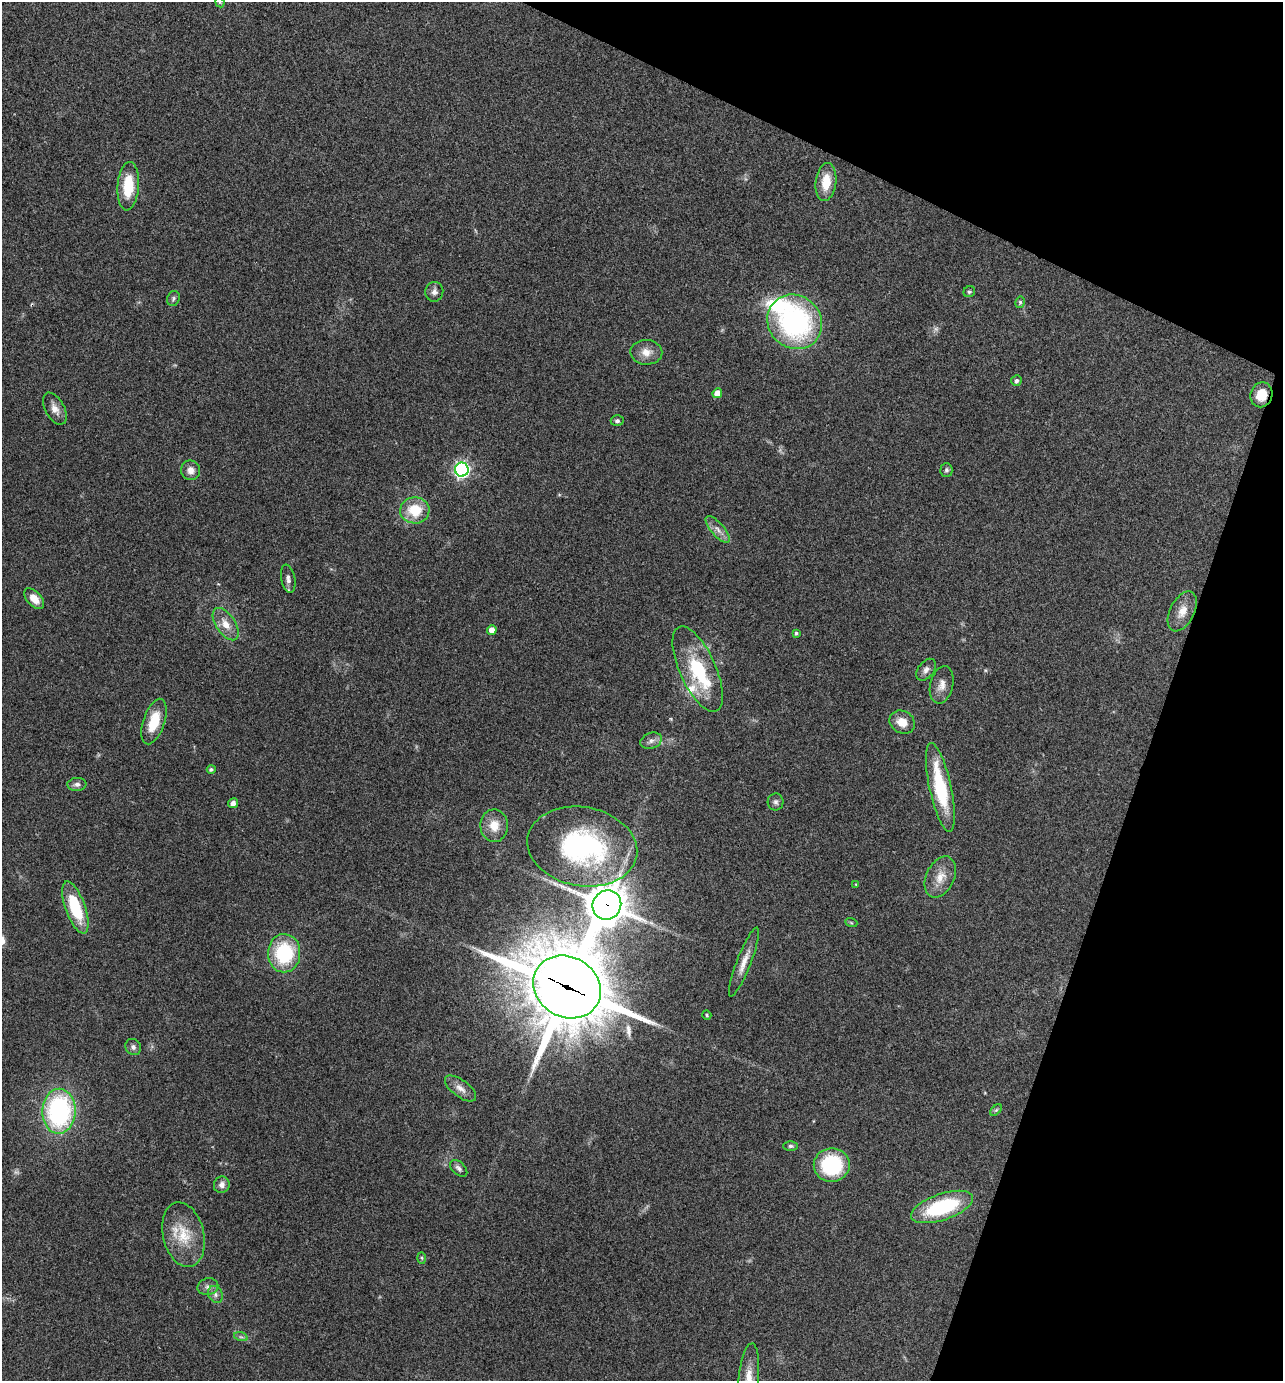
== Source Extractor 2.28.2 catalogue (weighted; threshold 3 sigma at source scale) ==
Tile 8 of 4 x 4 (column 4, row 2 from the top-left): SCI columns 3982-5262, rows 2763-4141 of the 5535 x 5521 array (HDU 1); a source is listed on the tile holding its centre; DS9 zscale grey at full resolution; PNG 1285 x 1383 px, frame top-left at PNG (2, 2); each listed source drawn as its Kron ellipse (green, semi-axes under 4 px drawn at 4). Shown black and unused: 18% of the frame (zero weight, under 3 of 4 exposures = <1% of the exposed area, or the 3 px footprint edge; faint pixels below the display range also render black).
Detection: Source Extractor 2.28.2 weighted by HDU 2 'WHT'; one run over the whole footprint, this tile lists its part. Background 0.165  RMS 0.0072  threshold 0.0322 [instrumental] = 3 sigma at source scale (4.5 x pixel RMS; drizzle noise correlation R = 1.50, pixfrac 1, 0.05/0.05 arcsec/px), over >= 5 px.
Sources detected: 69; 2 too faint to see at this stretch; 1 cosmic-ray / hot-pixel residue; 1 long thin detection or spike segment (spike, bleed or trail) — neither listed nor drawn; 3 inside a brighter listed object's ellipse — not listed separately; the other 62 listed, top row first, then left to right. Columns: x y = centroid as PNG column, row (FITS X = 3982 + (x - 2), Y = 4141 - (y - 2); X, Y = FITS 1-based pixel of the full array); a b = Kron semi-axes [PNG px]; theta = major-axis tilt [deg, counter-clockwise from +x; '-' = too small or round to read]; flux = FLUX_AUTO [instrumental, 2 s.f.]
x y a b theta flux
220 2 5 4 - 0.78
826 182 19 10 83 15
128 186 24 10 86 25
434 292 10 9 - 3.4
969 292 6 5 - 1.2
173 299 8 6 67 1.7
1020 302 6 4 77 1.1
795 322 28 26 -44 140
646 352 16 12 -2 7.9
1016 381 5 5 - 1.8
717 393 5 4 - 7.1
1261 395 12 11 - 13
55 409 17 9 -62 6.2
617 421 6 5 - 1.8
191 470 10 9 - 5
462 470 7 6 - 200
946 470 7 6 - 1.6
415 510 14 13 - 22
718 529 16 6 -49 5
288 579 14 7 -80 3.6
34 599 12 7 -48 8.7
1182 611 21 12 63 9.8
226 624 18 9 -56 8.7
492 630 5 4 - 6.8
796 633 4 3 - 1.2
698 669 46 18 -66 48
926 670 12 8 53 3.7
942 685 19 11 77 6.7
154 722 24 10 72 20
902 722 13 11 -30 9.2
651 741 11 8 20 3.4
211 769 4 4 - 1.6
77 784 9 6 3 2.6
940 788 45 11 -78 47
776 802 8 8 - 2.4
233 803 5 4 - 3.2
494 826 16 14 -83 12
582 846 55 39 -10 130
940 877 22 14 65 11
856 884 4 4 - 0.64
607 905 15 14 - 1800
75 908 27 10 -70 37
851 922 6 4 -20 0.95
284 953 19 16 89 51
744 962 37 7 69 8.9
567 987 35 30 -32 6600
707 1015 5 4 - 0.87
133 1047 8 7 - 2.5
460 1088 18 8 -37 5.8
996 1110 7 4 44 1.2
59 1111 22 16 88 110
791 1146 7 5 0 1.5
832 1165 18 17 - 51
459 1168 10 6 -43 2.5
222 1185 8 7 - 3.7
942 1207 32 13 19 60
183 1235 33 20 -77 24
422 1258 6 4 -88 0.93
208 1287 10 8 14 3.5
215 1294 9 7 -61 2.9
241 1337 7 4 -18 1.3
748 1379 36 10 84 13
Overlapping masked pixels (flux is a lower limit): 3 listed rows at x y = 1261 395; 607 905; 567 987
Isophote crosses this tile's border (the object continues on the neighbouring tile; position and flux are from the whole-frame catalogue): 2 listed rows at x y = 220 2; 748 1379